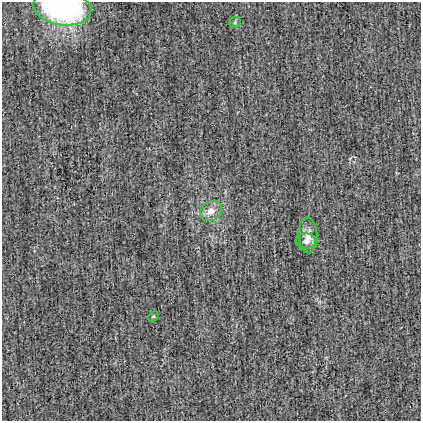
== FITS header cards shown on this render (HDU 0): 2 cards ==
NAXIS1  =                  419
NAXIS2  =                  419

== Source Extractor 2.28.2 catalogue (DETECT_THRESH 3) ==
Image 419 x 419 px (HDU 0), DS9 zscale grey, 1 PNG px = 1 image px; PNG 423 x 423 px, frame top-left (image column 1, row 419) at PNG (2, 2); each listed source drawn as its Kron ellipse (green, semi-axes under 4 px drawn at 4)
Background -0.00134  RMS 0.031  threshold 0.0918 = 3 sigma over >= 5 px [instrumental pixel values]
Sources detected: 6; all 6 listed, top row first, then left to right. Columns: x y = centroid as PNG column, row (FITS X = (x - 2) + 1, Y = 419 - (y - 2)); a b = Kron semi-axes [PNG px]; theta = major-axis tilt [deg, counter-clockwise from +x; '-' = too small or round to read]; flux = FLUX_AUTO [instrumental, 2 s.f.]
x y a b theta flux
62 8 29 17 -8 350
235 22 6 5 - 3.5
211 211 11 9 33 18
308 235 18 9 -88 19
306 241 10 8 -4 9.3
153 316 6 3 44 1.9
At the frame edge (FLAGS 8, measured only in part): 1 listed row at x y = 62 8